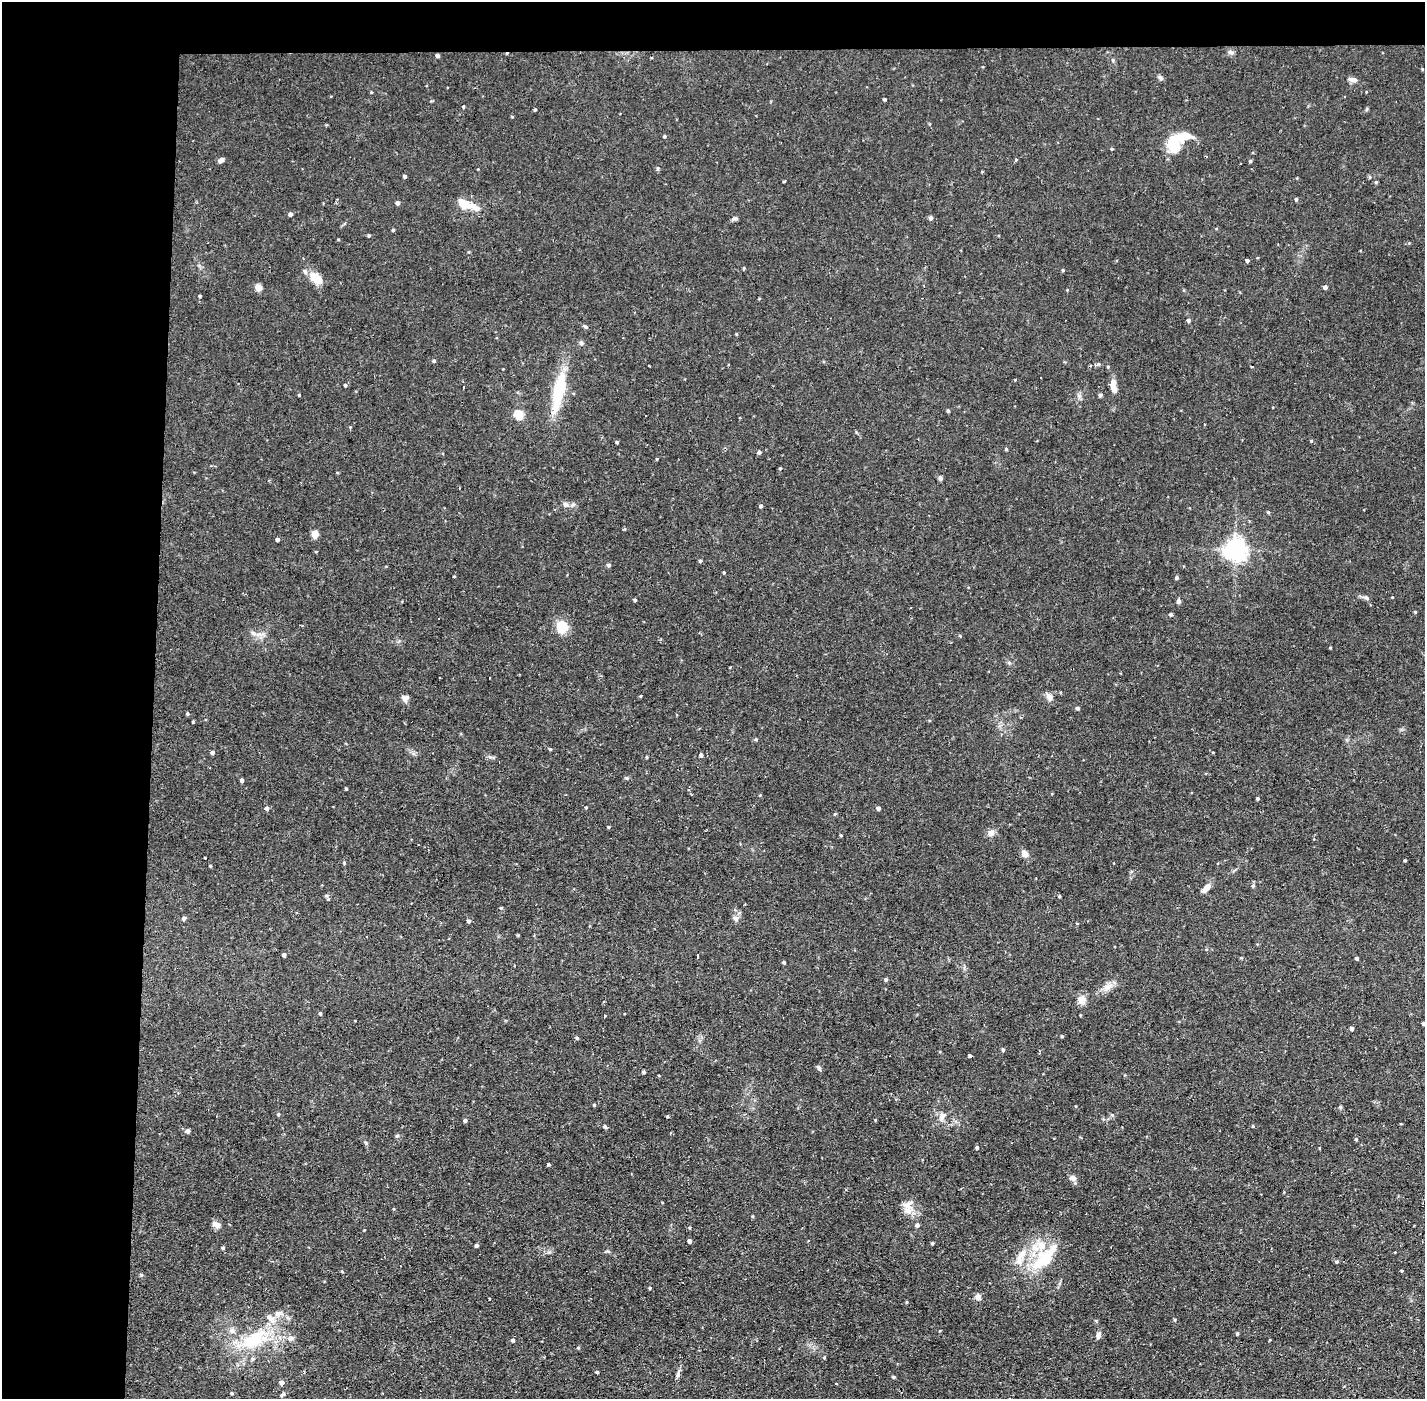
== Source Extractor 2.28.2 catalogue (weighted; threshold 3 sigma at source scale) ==
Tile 1 of 3 x 3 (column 1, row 1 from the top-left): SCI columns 1-1423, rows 2848-4244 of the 4268 x 4297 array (HDU 1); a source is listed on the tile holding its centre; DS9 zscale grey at full resolution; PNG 1427 x 1401 px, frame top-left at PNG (2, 2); no overlay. Shown black and unused: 14% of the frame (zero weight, under 2 of 3 exposures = <1% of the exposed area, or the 3 px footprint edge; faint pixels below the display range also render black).
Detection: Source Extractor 2.28.2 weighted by HDU 2 'WHT'; one run over the whole footprint, this tile lists its part. Background 0.0735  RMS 0.0063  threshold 0.0284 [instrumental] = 3 sigma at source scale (4.5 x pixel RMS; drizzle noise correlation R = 1.50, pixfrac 1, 0.05/0.05 arcsec/px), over >= 5 px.
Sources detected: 181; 1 inside a brighter object's white glare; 5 cosmic-ray / hot-pixel residue — not listed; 7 inside a brighter listed object's ellipse — not listed separately; the other 168 listed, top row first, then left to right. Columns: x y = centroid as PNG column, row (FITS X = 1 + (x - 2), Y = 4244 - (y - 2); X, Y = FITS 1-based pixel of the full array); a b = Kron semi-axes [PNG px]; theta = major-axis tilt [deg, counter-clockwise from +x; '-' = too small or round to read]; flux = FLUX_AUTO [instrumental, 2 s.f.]
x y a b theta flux
1231 52 8 5 -3 1.5
437 55 4 4 - 1.4
1161 78 8 5 -37 1.3
1353 80 12 6 -11 2.9
371 92 4 3 - 0.47
884 99 3 3 - 0.87
463 107 4 3 - 0.78
535 110 3 3 - 0.66
664 136 4 4 - 0.94
1175 147 12 10 -21 18
1112 149 3 3 - 0.69
221 160 7 5 31 2
1016 160 4 3 - 1.1
1250 161 4 4 - 0.87
658 168 5 4 - 0.91
405 176 3 3 - 1.3
784 181 3 2 - 1
1376 182 5 4 - 0.8
1296 199 4 3 - 0.97
397 203 4 4 - 1.8
463 203 18 11 -35 8.6
290 214 4 4 - 1.9
931 218 5 4 - 1.7
735 219 9 4 4 1.3
393 230 3 3 - 0.79
369 236 4 4 - 0.84
338 239 4 3 - 0.52
1247 261 4 4 - 1.5
744 268 5 3 - 0.55
1063 270 4 4 - 0.65
316 278 16 10 -38 10
258 287 5 5 - 13
1325 287 4 4 - 2.2
1067 290 4 3 - 0.52
200 296 3 3 - 0.85
1188 320 4 4 - 1.5
586 327 7 4 -32 0.92
736 334 4 4 - 0.54
581 343 6 5 - 1.3
434 361 4 4 - 1.1
345 385 4 3 - 0.94
1113 386 16 6 -82 5.9
463 387 3 2 - 1.2
559 391 41 12 78 34
299 395 3 3 - 0.63
1100 395 4 4 - 1.6
1079 396 7 5 -47 1.5
948 411 4 3 - 1
519 415 5 5 - 30
740 418 3 2 - 0.55
617 442 3 3 - 0.89
1006 449 4 4 - 0.59
759 452 4 4 - 1.3
657 459 3 3 - 0.51
780 468 4 3 - 0.53
940 478 6 5 - 1.3
566 504 9 7 -31 2.3
761 506 4 4 - 1.3
1268 512 4 4 - 0.82
315 534 5 5 - 14
277 539 4 4 - 1.7
1235 549 7 7 - 450
700 561 4 3 - 0.99
609 565 6 4 -28 0.93
724 572 3 2 - 0.81
1177 578 4 4 - 1.4
1367 598 8 5 -27 1.4
635 600 3 3 - 1.1
1179 601 6 5 - 1.5
1415 612 4 3 - 0.62
1171 614 4 4 - 1.3
562 627 14 13 - 11
253 633 7 5 -43 1.8
960 636 4 4 - 0.63
1330 648 3 3 - 0.54
640 696 3 3 - 0.55
1049 697 10 8 -66 3.1
406 698 9 8 - 2.8
1077 708 4 4 - 1.2
187 714 4 4 - 0.91
193 722 3 3 - 0.68
756 739 4 4 - 0.82
550 749 4 3 - 0.65
212 752 4 4 - 1.7
701 755 5 5 - 1.7
647 757 5 3 - 0.55
626 778 6 4 -22 0.92
242 780 4 3 - 1.4
346 789 3 3 - 0.65
1258 799 4 3 - 1.1
586 807 3 3 - 0.65
267 808 5 4 - 1.9
878 808 4 4 - 2.2
609 827 5 3 - 0.63
991 833 10 8 41 3.1
841 835 3 3 - 0.67
1025 854 7 7 - 4.1
1405 860 3 3 - 0.7
210 866 4 3 - 0.6
1253 886 6 4 63 1.1
1206 888 13 6 47 3.9
326 896 6 3 18 0.82
1059 896 4 3 - 0.66
501 908 4 4 - 0.79
184 918 4 4 - 1.7
736 918 8 7 - 2.4
469 921 4 4 - 1.7
518 935 4 4 - 0.56
284 955 4 4 - 1.9
698 956 4 3 - 3.3
1356 958 3 3 - 1.2
784 962 4 3 - 0.83
886 979 4 4 - 1.1
1108 986 17 8 33 5.1
1082 1000 10 9 - 5.5
320 1013 4 3 - 0.92
604 1016 3 3 - 2.3
1423 1023 3 3 - 1.2
1352 1028 4 4 - 1.8
1062 1036 4 3 - 0.77
577 1038 4 4 - 0.86
1003 1050 5 4 - 0.92
970 1055 4 3 - 2.2
819 1068 7 5 -66 1.4
643 1072 4 3 - 1.2
659 1076 4 2 - 0.47
594 1105 4 3 - 0.67
278 1114 4 3 - 0.83
1112 1115 6 3 -19 0.79
667 1116 4 3 - 0.58
942 1116 12 8 62 3.6
465 1120 4 4 - 1.3
605 1126 6 4 -62 0.88
1253 1126 4 3 - 0.46
188 1131 5 4 - 2.2
397 1136 5 4 - 0.92
1356 1139 4 4 - 0.9
977 1148 4 4 - 1.1
548 1164 3 3 - 1
1072 1178 9 7 -23 2.4
907 1206 18 13 16 6.9
752 1216 4 4 - 0.67
216 1224 11 7 -33 3.1
917 1225 5 5 - 1.9
690 1228 4 3 - 0.56
689 1241 4 4 - 2.3
932 1243 3 3 - 0.88
476 1245 4 4 - 1.3
223 1248 4 4 - 0.9
1021 1255 23 9 61 8.9
1046 1259 42 16 47 27
1336 1262 4 4 - 1
1402 1271 3 3 - 0.67
650 1288 4 3 - 0.68
978 1297 7 7 - 2.4
907 1302 3 3 - 0.64
1175 1320 4 3 - 0.61
1237 1333 4 3 - 0.89
1098 1335 9 5 85 2.3
254 1339 47 22 28 42
513 1340 4 4 - 1.4
824 1357 5 4 - 0.77
597 1372 3 3 - 1
678 1374 9 4 72 1.5
893 1377 4 3 - 0.82
281 1382 5 5 - 2.4
232 1393 4 3 - 0.82
282 1395 8 4 41 1.1
Overlapping masked pixels (flux is a lower limit): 1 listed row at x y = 1175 147
Isophote crosses this tile's border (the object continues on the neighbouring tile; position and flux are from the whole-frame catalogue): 1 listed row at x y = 1423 1023
Unlisted compact peaks at least as high as the median listed source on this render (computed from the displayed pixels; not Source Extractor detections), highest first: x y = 1311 441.